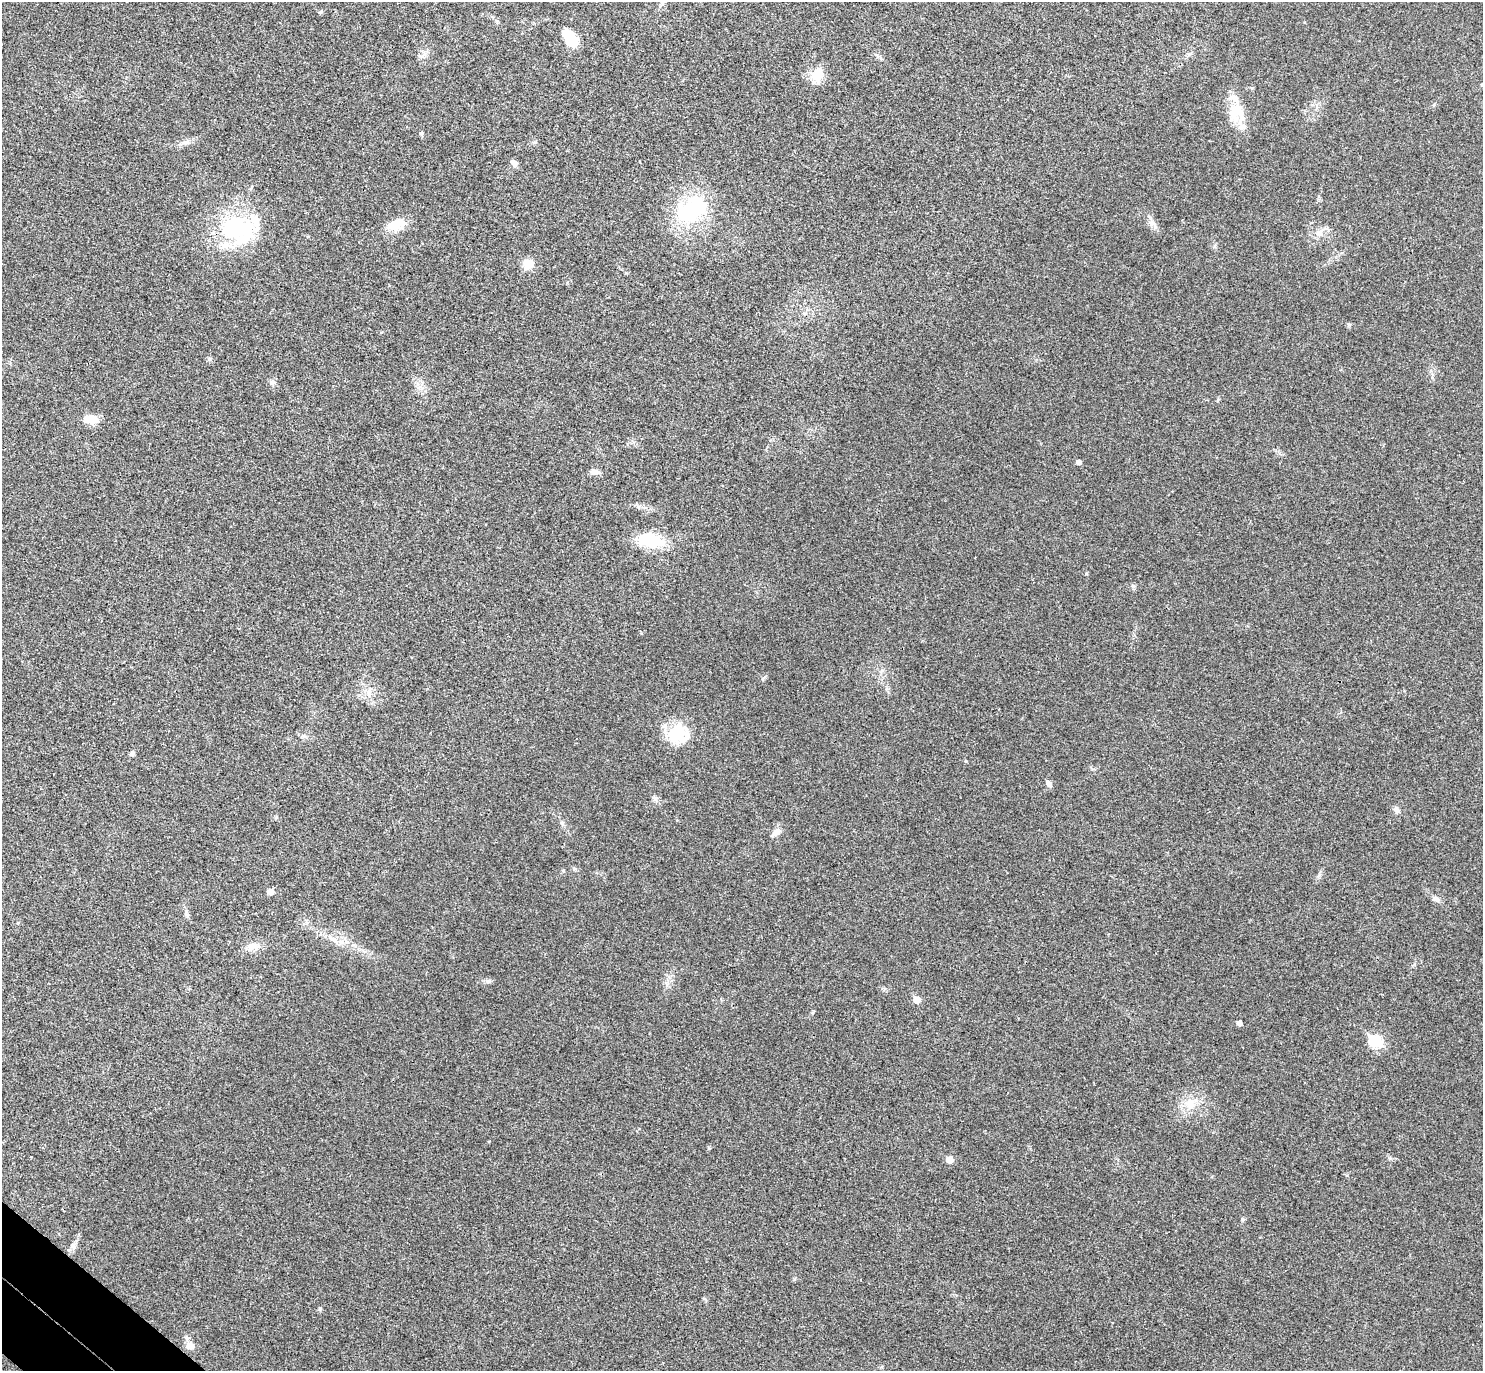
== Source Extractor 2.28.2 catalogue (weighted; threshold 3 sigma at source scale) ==
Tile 7 of 4 x 4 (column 3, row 2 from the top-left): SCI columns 3006-4486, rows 2941-4309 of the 6013 x 6020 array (HDU 1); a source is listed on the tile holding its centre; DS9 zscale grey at full resolution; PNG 1485 x 1373 px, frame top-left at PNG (2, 2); no overlay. Shown black and unused: <1% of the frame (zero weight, under 3 of 4 exposures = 6% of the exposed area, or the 3 px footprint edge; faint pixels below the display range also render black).
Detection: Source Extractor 2.28.2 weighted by HDU 2 'WHT'; one run over the whole footprint, this tile lists its part. Background 0.0295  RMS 0.0047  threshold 0.0214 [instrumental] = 3 sigma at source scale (4.5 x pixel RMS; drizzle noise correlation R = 1.50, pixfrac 1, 0.05/0.05 arcsec/px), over >= 5 px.
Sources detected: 44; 1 inside a brighter object's white glare — not listed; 2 inside a brighter listed object's ellipse — not listed separately; the other 41 listed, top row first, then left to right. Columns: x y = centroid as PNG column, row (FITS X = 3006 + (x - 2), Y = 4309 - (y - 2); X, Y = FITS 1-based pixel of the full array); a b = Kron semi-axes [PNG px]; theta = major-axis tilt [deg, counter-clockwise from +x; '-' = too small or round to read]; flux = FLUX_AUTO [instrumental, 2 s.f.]
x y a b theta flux
321 12 6 4 70 0.57
570 39 25 13 -58 9
1189 54 9 4 32 0.97
424 55 11 4 34 1.5
818 75 21 14 69 6.7
1236 112 25 18 -57 14
421 133 5 3 - 0.47
186 142 11 6 25 2.1
514 164 9 6 -45 1.5
691 210 40 24 30 37
396 224 24 13 19 7.5
1153 224 11 8 -23 2.3
235 226 45 36 -21 45
1319 233 12 9 32 3.2
528 264 10 10 - 5.9
272 382 8 6 0 1.3
91 419 14 9 -5 7
1078 462 5 5 - 1.8
595 472 12 6 -3 2.1
650 540 35 17 -9 17
369 692 13 6 80 2.6
677 734 26 23 31 17
132 753 6 5 - 1.2
966 761 4 4 - 0.4
1049 783 9 5 -68 1.6
1396 810 11 6 -69 1.5
562 823 6 6 - 0.99
776 832 11 9 18 2.5
270 892 5 5 - 3.4
1435 899 9 7 5 1.5
334 940 11 4 -30 1.9
252 946 17 10 6 4.3
488 981 6 6 - 1
917 1000 5 5 - 6.4
1239 1023 5 4 - 2
1376 1042 7 6 - 35
1190 1104 15 10 -78 5.5
949 1160 5 5 - 5.6
73 1247 7 6 - 1.2
320 1309 7 5 59 0.7
190 1346 10 9 - 3
Unlisted compact peaks at least as high as the median listed source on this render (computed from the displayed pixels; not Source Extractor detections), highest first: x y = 1086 574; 1242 1219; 1349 325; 1390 1158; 1133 586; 709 1148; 1347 1175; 794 1279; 209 359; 763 678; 813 1012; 567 283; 655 799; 1252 88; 355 946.